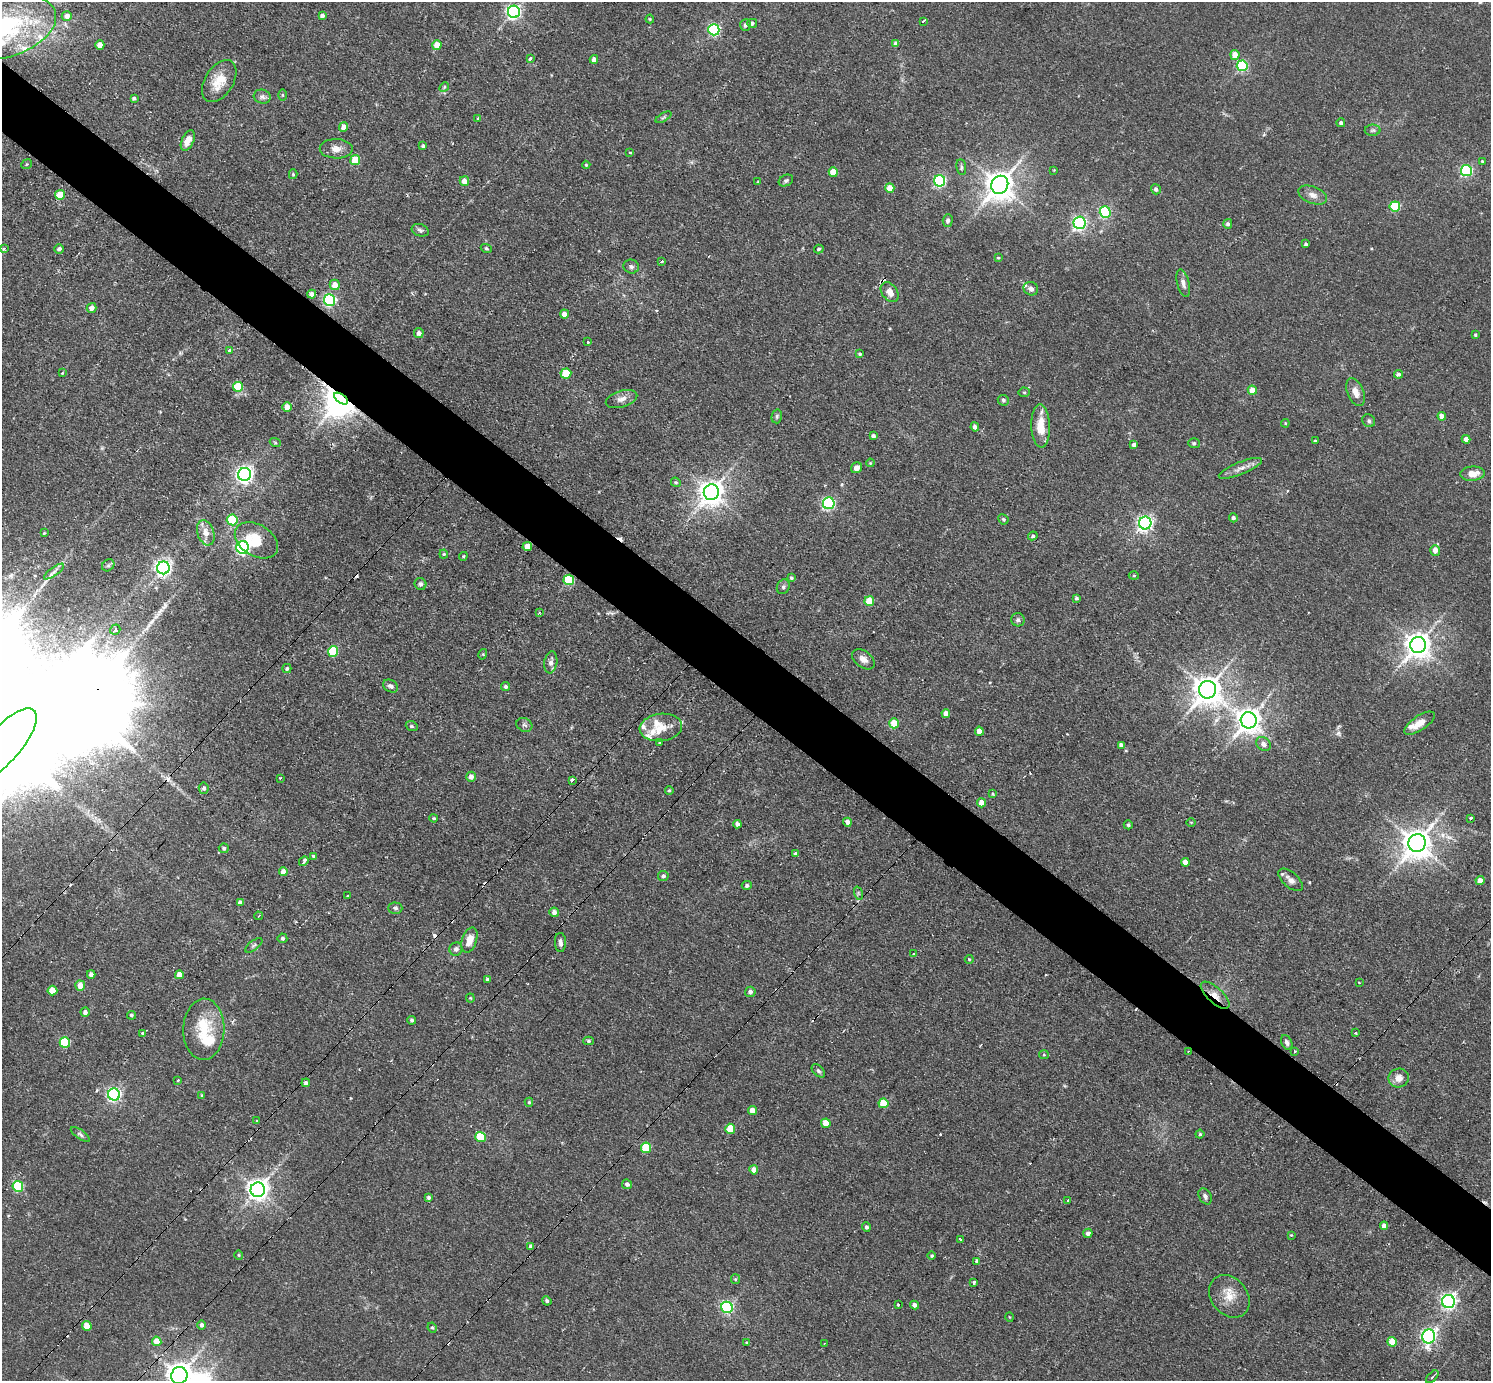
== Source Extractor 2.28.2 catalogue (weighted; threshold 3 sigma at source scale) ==
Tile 11 of 4 x 4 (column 3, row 3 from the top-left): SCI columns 2979-4467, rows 1673-3051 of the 5956 x 5960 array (HDU 1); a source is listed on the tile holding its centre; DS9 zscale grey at full resolution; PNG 1493 x 1383 px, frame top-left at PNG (2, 2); each listed source drawn as its Kron ellipse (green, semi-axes under 4 px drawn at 4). Shown black and unused: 5% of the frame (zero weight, under 2 of 3 exposures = <1% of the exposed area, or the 3 px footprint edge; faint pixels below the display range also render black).
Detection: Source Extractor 2.28.2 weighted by HDU 2 'WHT'; one run over the whole footprint, this tile lists its part. Background 0.0314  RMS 0.0043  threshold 0.0196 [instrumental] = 3 sigma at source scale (4.5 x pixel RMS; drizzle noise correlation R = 1.50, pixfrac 1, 0.05/0.05 arcsec/px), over >= 5 px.
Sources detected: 293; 2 inside a brighter object's white glare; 18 cosmic-ray / hot-pixel residue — neither listed nor drawn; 11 inside a brighter listed object's ellipse — not listed separately; the other 262 listed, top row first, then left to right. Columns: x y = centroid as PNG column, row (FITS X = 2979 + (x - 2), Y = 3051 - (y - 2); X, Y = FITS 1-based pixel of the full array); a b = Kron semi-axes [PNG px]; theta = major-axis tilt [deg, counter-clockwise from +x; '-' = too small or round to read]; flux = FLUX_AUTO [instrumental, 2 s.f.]
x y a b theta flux
514 12 6 6 - 110
67 16 5 5 - 3.1
322 16 4 4 - 1.6
650 19 4 4 - 0.44
923 21 3 3 - 1.4
752 23 5 4 - 1
745 25 6 5 - 1.2
3 27 55 30 16 81
714 30 5 5 - 58
896 43 4 4 - 1.2
100 45 5 4 - 4.4
437 45 5 4 - 6.4
1235 55 5 4 - 5
530 59 4 3 - 4.4
594 59 4 4 - 2.1
1242 66 5 5 - 44
219 81 23 14 58 8.9
444 87 5 4 - 0.53
282 95 5 3 - 0.42
262 97 8 7 - 1.5
134 98 4 3 - 1
663 117 9 4 31 0.74
478 118 3 3 - 0.66
1341 123 4 4 - 1
344 127 5 4 - 3.6
1373 130 8 5 0 0.93
188 140 11 6 64 4.4
423 146 3 3 - 0.65
336 149 16 9 -1 3.6
630 152 4 2 - 0.34
355 160 5 5 - 11
1482 162 3 3 - 0.59
26 164 5 4 - 0.5
586 165 4 4 - 0.51
961 167 8 5 -82 0.91
1054 170 4 3 - 0.32
1466 170 5 5 - 54
833 172 5 4 - 8.1
293 174 5 4 - 0.56
786 180 7 5 27 0.87
464 181 5 4 - 3.8
940 181 5 5 - 72
758 182 3 3 - 0.37
1000 185 9 8 - 600
890 188 5 4 - 6.8
1156 189 5 5 - 1.2
60 195 5 5 - 8.9
1313 195 15 8 -21 3
1395 206 5 5 - 28
1105 212 5 5 - 45
948 220 6 5 - 1.2
1079 223 6 6 - 110
1228 224 5 4 - 1.1
420 230 9 6 -19 1.2
1306 244 4 3 - 0.91
486 248 6 4 -19 0.56
4 249 4 3 - 1.4
59 249 4 4 - 1.3
819 249 5 4 - 0.65
998 258 4 3 - 0.45
661 261 3 3 - 1.3
631 266 7 7 - 1.3
1183 283 14 6 -76 2.1
335 285 5 5 - 5.2
1031 289 7 6 - 1.7
890 292 11 7 -52 3.2
312 294 4 4 - 2
330 300 6 5 - 73
91 308 5 5 - 2.2
564 314 4 4 - 2.9
419 333 5 5 - 1.7
1475 335 3 3 - 0.66
588 342 3 3 - 0.68
229 350 3 3 - 1.9
860 354 4 3 - 0.64
62 373 4 2 - 0.39
566 373 5 5 - 12
1398 374 4 4 - 0.99
238 387 5 5 - 17
1252 390 4 4 - 6.1
1024 392 5 5 - 0.61
1355 392 15 8 -67 3.6
341 399 8 4 -36 630
621 399 16 8 17 2.8
1003 400 6 5 - 0.76
287 407 5 5 - 3.9
777 416 7 5 76 0.78
1442 416 4 4 - 3
1369 421 7 6 - 0.97
1285 423 4 4 - 0.46
1041 426 21 9 -88 9
975 427 4 4 - 2
873 436 4 4 - 1.5
1466 439 4 4 - 2.2
1315 441 3 3 - 0.61
275 442 6 3 -21 0.54
1194 443 6 5 - 0.79
1134 445 4 3 - 1.1
870 463 4 3 - 0.37
857 468 6 5 - 2.5
1240 468 23 6 22 3.3
244 474 6 6 - 190
1472 474 12 7 4 4.7
676 482 5 4 - 0.58
711 492 8 7 - 440
829 503 6 6 - 71
1233 518 4 4 - 1.1
1003 519 5 4 - 0.79
232 520 5 5 - 27
1145 523 6 6 - 140
44 533 4 2 - 0.35
206 533 13 8 -71 3.8
1033 536 5 4 - 0.75
256 540 23 15 -31 11
527 546 5 4 - 5.8
243 547 6 6 - 110
1435 550 5 5 - 3.9
444 554 4 4 - 0.5
463 556 4 4 - 0.47
108 565 7 5 44 0.8
163 568 6 6 - 160
54 572 12 3 35 1.1
1134 575 5 3 - 0.47
791 578 4 4 - 0.66
569 580 5 5 - 21
420 584 6 5 - 1.2
783 587 7 6 - 1
1076 598 3 3 - 0.74
869 601 5 5 - 12
539 612 3 2 - 0.39
1018 620 6 6 - 1.1
115 630 5 5 - 2.4
1418 645 8 8 - 440
333 651 5 5 - 24
483 654 5 3 - 0.42
863 659 13 8 -36 2.6
551 662 11 6 81 2
287 669 4 4 - 0.72
391 686 8 6 -29 1.5
505 687 5 4 - 0.9
1208 690 9 8 - 590
946 713 4 4 - 3.1
1249 720 8 8 - 430
894 723 5 4 - 10
1419 723 18 7 34 4.4
524 725 8 6 -29 1.2
412 726 6 4 -21 0.68
661 727 21 13 6 7.2
979 731 4 4 - 3.7
660 742 4 3 - 2
1263 744 8 6 -45 1.7
4 745 46 17 49 28000
1121 745 4 4 - 1.6
471 777 5 4 - 2
280 778 3 3 - 0.74
573 780 3 3 - 9.1
204 788 5 5 - 1.1
669 790 4 3 - 0.56
993 794 4 4 - 0.4
981 803 4 4 - 3.9
434 818 4 3 - 0.56
1471 818 3 3 - 2.5
847 822 4 4 - 2.3
1191 822 4 3 - 0.33
737 824 4 4 - 1.8
1128 825 4 4 - 0.78
1417 843 9 8 - 630
224 848 5 5 - 0.78
796 854 4 4 - 1.2
314 856 3 3 - 2.7
304 861 5 3 - 1.7
1185 862 4 4 - 3.5
283 872 4 4 - 3
663 876 5 5 - 1.1
1291 880 15 7 -41 2.6
1480 881 4 4 - 3.3
747 886 5 4 - 1.1
858 893 7 4 -72 0.65
347 896 2 2 - 0.52
240 902 4 4 - 1.5
395 908 7 5 0 0.94
554 912 5 4 - 2.1
258 916 4 2 - 0.44
282 938 5 5 - 0.81
469 940 13 7 71 5
560 942 9 5 -88 1.5
254 945 10 4 37 0.95
456 949 7 6 - 1.3
913 954 3 3 - 0.78
969 959 4 4 - 0.44
91 974 4 4 - 1.7
179 975 4 4 - 3.8
487 979 4 3 - 0.56
1359 983 3 2 - 0.77
80 986 5 5 - 4.7
52 991 5 5 - 7.6
750 992 5 5 - 1.5
1215 995 18 7 -42 3.7
470 998 4 4 - 0.42
85 1012 4 4 - 1.6
131 1015 4 4 - 0.74
412 1020 4 4 - 0.85
204 1029 30 20 88 17
143 1033 3 3 - 1.1
1355 1033 3 2 - 0.84
588 1041 5 4 - 0.8
1287 1042 8 5 -65 1.2
65 1043 5 5 - 25
1188 1051 3 2 - 0.37
1295 1052 3 3 - 0.99
1044 1055 5 4 - 0.51
818 1071 8 5 -45 0.94
1399 1078 10 9 - 3.5
178 1080 3 3 - 0.95
306 1083 4 4 - 1.1
114 1094 6 6 - 100
202 1095 4 3 - 0.46
529 1102 4 4 - 0.63
883 1103 5 5 - 13
752 1110 4 4 - 4.6
256 1121 3 2 - 0.37
826 1123 5 4 - 6.7
730 1129 5 5 - 11
80 1134 11 4 -36 1.1
1200 1134 4 4 - 0.56
481 1137 5 5 - 18
646 1148 5 5 - 18
754 1170 4 4 - 4.2
627 1184 5 4 - 1.2
18 1186 5 5 - 27
258 1190 7 7 - 300
1205 1196 8 6 -62 1.4
429 1197 4 4 - 1.1
1068 1200 3 2 - 1.1
1384 1226 4 4 - 2.3
866 1227 5 4 - 1.1
1088 1233 5 4 - 1.6
1291 1235 3 3 - 0.33
961 1239 3 3 - 0.72
531 1246 4 4 - 1.3
239 1255 4 4 - 0.46
932 1256 4 4 - 0.52
977 1261 4 3 - 1.1
735 1279 5 4 - 0.52
974 1283 3 3 - 1.9
1229 1296 23 18 -51 7.7
547 1301 5 4 - 0.96
1448 1301 6 6 - 130
898 1305 3 3 - 1.5
914 1305 4 4 - 1.7
727 1307 6 5 - 63
1009 1317 4 3 - 0.32
202 1325 4 4 - 1.4
87 1326 5 4 - 7.7
432 1328 5 4 - 0.61
1429 1336 7 6 - 110
157 1341 5 4 - 5.5
747 1342 3 3 - 0.92
1392 1342 5 4 - 9
824 1343 3 2 - 0.45
179 1375 8 8 - 470
1432 1377 8 3 45 0.58
Overlapping masked pixels (flux is a lower limit): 5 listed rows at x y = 341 399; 527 546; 569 580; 4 745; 1215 995
Isophote crosses this tile's border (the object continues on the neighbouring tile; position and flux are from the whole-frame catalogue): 3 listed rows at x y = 3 27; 4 745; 179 1375